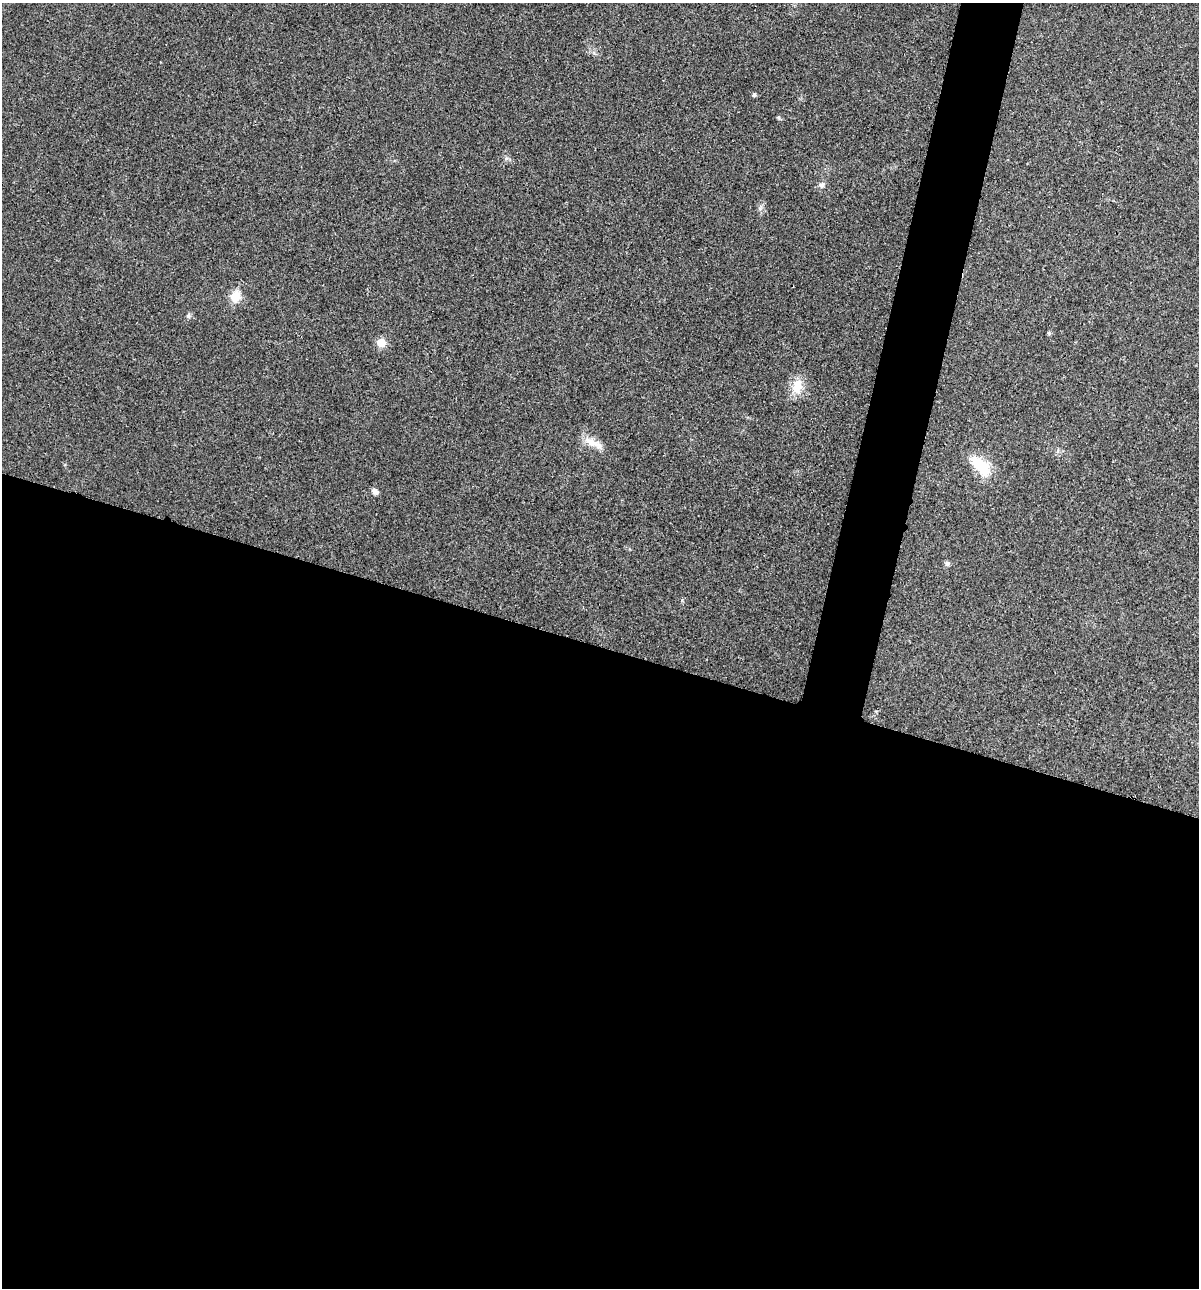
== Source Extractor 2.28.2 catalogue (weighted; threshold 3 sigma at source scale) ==
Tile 14 of 4 x 4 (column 2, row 4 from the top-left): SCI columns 1327-2523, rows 8-1293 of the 5170 x 5154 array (HDU 1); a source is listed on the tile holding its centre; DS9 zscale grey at full resolution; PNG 1201 x 1290 px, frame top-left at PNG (2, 3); no overlay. Shown black and unused: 53% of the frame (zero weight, under 3 of 4 exposures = <1% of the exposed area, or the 3 px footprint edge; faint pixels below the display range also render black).
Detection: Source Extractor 2.28.2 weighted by HDU 2 'WHT'; one run over the whole footprint, this tile lists its part. Background 0.0252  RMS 0.0059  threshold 0.0267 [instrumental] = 3 sigma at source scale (4.5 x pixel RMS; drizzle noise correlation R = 1.50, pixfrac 1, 0.05/0.05 arcsec/px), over >= 5 px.
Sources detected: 10; all 10 listed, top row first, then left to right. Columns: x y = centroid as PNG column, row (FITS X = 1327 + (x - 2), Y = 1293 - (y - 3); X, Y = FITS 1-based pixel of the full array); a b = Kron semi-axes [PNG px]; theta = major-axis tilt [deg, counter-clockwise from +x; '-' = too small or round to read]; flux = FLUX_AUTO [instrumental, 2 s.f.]
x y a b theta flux
754 95 5 4 - 1.1
821 185 9 7 15 2
235 297 6 6 - 22
188 316 7 4 -71 0.93
381 343 8 7 - 7.4
797 386 19 13 75 9.6
591 442 20 10 -28 7.1
981 466 31 14 -44 17
375 491 9 5 -38 2.1
947 564 7 6 - 1.3
Unlisted compact peaks at least as high as the median listed source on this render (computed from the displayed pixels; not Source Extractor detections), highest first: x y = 1049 333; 760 208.